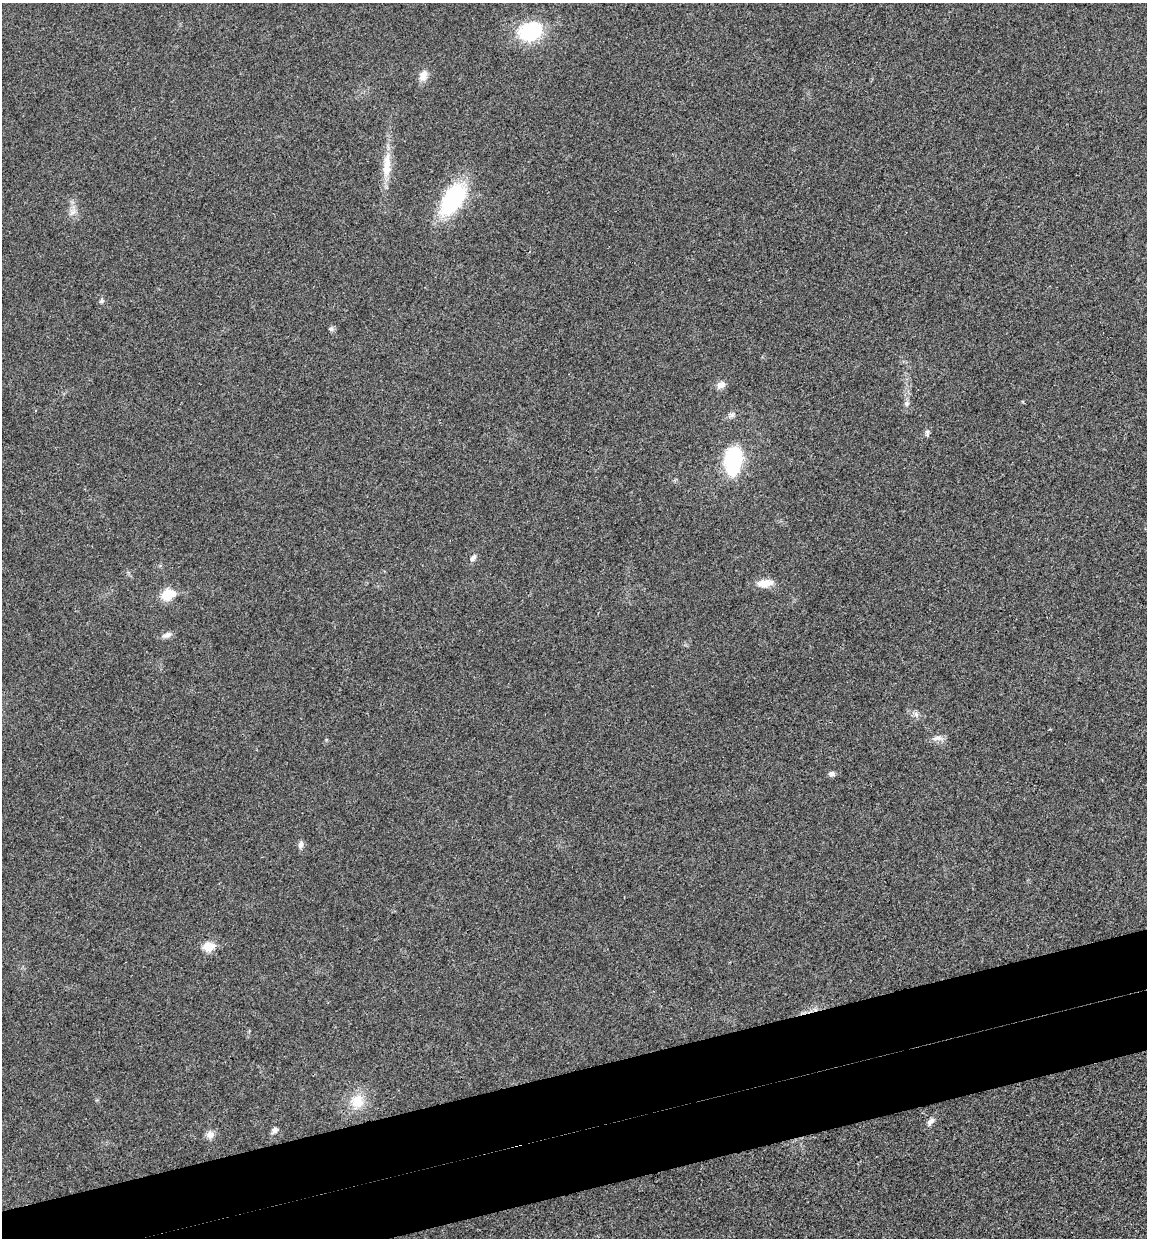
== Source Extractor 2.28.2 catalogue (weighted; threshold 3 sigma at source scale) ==
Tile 7 of 4 x 4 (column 3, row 2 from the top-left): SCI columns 2445-3589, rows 2532-3767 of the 5004 x 5061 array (HDU 1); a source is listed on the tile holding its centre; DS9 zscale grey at full resolution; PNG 1149 x 1240 px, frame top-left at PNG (2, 3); no overlay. Shown black and unused: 8% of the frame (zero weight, under 3 of 4 exposures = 6% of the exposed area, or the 3 px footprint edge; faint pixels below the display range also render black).
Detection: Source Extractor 2.28.2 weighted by HDU 2 'WHT'; one run over the whole footprint, this tile lists its part. Background 0.0185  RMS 0.0064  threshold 0.0287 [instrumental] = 3 sigma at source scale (4.5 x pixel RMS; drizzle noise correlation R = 1.50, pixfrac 1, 0.05/0.05 arcsec/px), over >= 5 px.
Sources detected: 25; all 25 listed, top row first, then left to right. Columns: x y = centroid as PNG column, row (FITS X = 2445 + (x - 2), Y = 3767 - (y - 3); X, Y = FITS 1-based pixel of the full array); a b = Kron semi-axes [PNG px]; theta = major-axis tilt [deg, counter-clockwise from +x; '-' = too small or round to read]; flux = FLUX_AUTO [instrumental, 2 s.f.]
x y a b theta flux
530 31 26 20 22 40
423 76 15 10 69 5.2
387 166 38 11 88 14
453 199 30 16 57 71
73 212 13 7 51 3.6
101 301 7 6 - 1.4
331 329 7 6 - 1.5
721 385 10 8 36 4
907 404 8 6 -30 1.8
732 415 11 6 46 2.3
927 433 9 5 -90 1.8
733 461 26 16 83 50
473 558 10 6 55 2.4
765 583 20 10 8 8.1
168 594 6 6 - 42
167 635 13 7 15 3.1
916 714 10 6 -63 2.2
938 738 16 7 5 3.5
832 774 8 6 -4 2.1
301 845 11 6 86 2.7
208 946 6 6 - 25
357 1101 19 18 - 14
930 1122 13 7 49 3
275 1130 8 6 55 2.6
210 1134 10 9 - 4